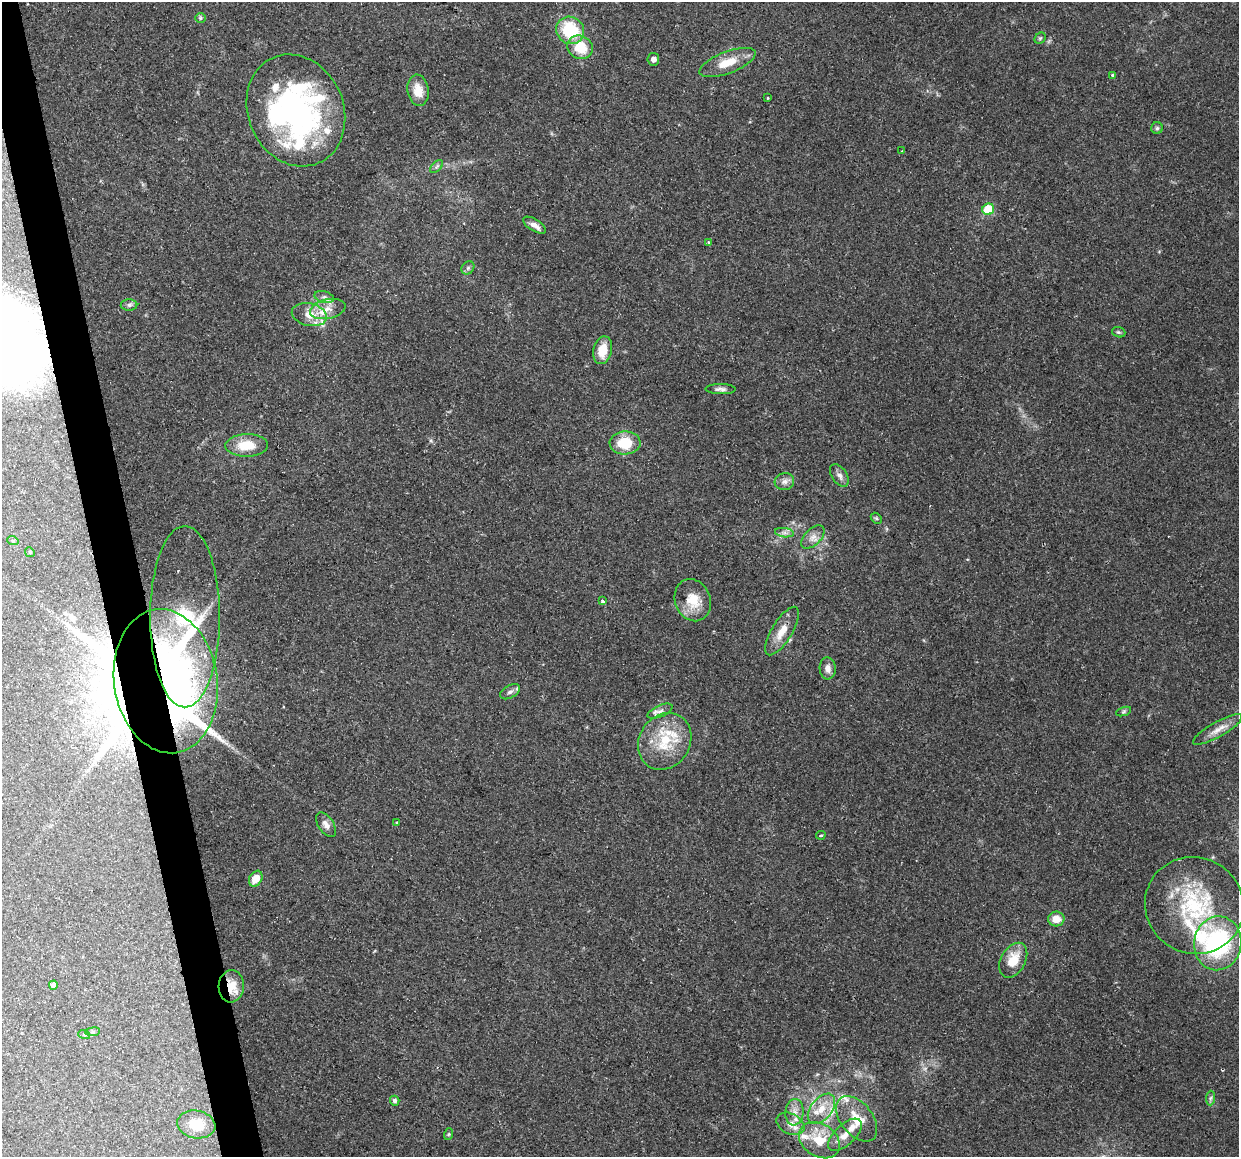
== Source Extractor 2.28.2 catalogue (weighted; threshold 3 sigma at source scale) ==
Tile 11 of 4 x 4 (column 3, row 3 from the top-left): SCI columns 2476-3712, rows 1237-2391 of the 4950 x 4733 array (HDU 1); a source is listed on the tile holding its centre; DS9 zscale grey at full resolution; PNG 1241 x 1159 px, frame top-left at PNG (2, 2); each listed source drawn as its Kron ellipse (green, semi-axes under 4 px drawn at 4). Shown black and unused: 3% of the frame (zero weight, under 2 of 3 exposures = <1% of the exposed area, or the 3 px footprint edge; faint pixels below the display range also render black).
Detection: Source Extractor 2.28.2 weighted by HDU 2 'WHT'; one run over the whole footprint, this tile lists its part. Background 0.15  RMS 0.0064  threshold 0.0286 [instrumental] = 3 sigma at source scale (4.5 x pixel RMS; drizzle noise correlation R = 1.50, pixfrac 1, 0.0396/0.0396 arcsec/px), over >= 5 px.
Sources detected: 81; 5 inside a brighter object's white glare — neither listed nor drawn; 10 inside a brighter listed object's ellipse — not listed separately; the other 66 listed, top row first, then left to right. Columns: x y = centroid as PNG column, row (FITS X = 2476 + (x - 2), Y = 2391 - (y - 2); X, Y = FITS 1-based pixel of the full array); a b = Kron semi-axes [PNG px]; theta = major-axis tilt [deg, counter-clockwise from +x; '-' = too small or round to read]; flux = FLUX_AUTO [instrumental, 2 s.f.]
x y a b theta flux
201 18 5 5 - 0.96
570 30 14 13 - 34
1040 38 6 5 - 0.98
580 47 13 11 -24 16
653 59 6 6 - 2.4
727 63 30 11 21 14
1112 75 3 3 - 0.82
418 90 16 10 -81 9.1
768 98 4 2 - 0.51
296 110 57 48 -66 170
1157 128 6 6 - 1.2
902 151 2 2 - 0.46
437 167 8 4 45 1.4
988 209 6 5 - 18
535 225 13 6 -32 4
709 242 4 4 - 1.4
468 268 7 6 - 1.5
324 297 10 5 -15 2.1
129 305 8 6 0 1.8
328 309 18 9 12 8
309 315 18 11 -14 10
1119 332 7 5 -19 1
603 350 14 9 76 11
721 389 15 5 -1 2.4
625 443 15 11 2 18
247 445 21 11 1 14
839 475 12 7 -56 3.1
784 482 10 8 14 3.1
876 518 6 4 -45 0.9
784 533 9 4 -8 2
813 537 14 8 45 4.5
13 541 6 3 -18 0.65
30 552 5 4 - 0.86
693 600 21 17 -68 14
603 601 4 3 - 1.9
185 617 91 35 90 86
782 631 28 10 58 10
828 668 11 8 -88 3.9
166 681 72 51 -81 440
510 692 11 6 28 2.3
660 711 13 5 23 2.5
1124 711 8 3 19 1.1
1217 730 28 7 29 6.5
665 741 30 25 57 30
396 822 4 3 - 0.85
326 825 14 7 -56 4.2
821 835 4 3 - 0.96
256 879 8 6 59 9.1
1194 905 50 48 -30 71
1056 919 8 7 - 7.4
1218 943 27 23 82 84
1013 960 19 12 61 13
53 985 4 4 - 2.6
231 986 16 12 85 10
93 1032 7 4 7 1
84 1034 6 4 -19 0.8
1210 1098 7 4 87 1.3
395 1101 5 4 - 2.1
821 1109 17 10 51 11
794 1112 13 9 82 5.5
857 1119 26 16 -52 15
196 1124 19 14 -10 14
790 1124 15 10 -27 6.6
449 1134 6 4 71 0.83
845 1135 21 10 43 7.6
819 1140 22 16 -33 18
Overlapping masked pixels (flux is a lower limit): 2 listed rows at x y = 166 681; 231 986
Isophote crosses this tile's border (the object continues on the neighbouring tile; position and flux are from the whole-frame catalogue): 1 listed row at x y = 1194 905